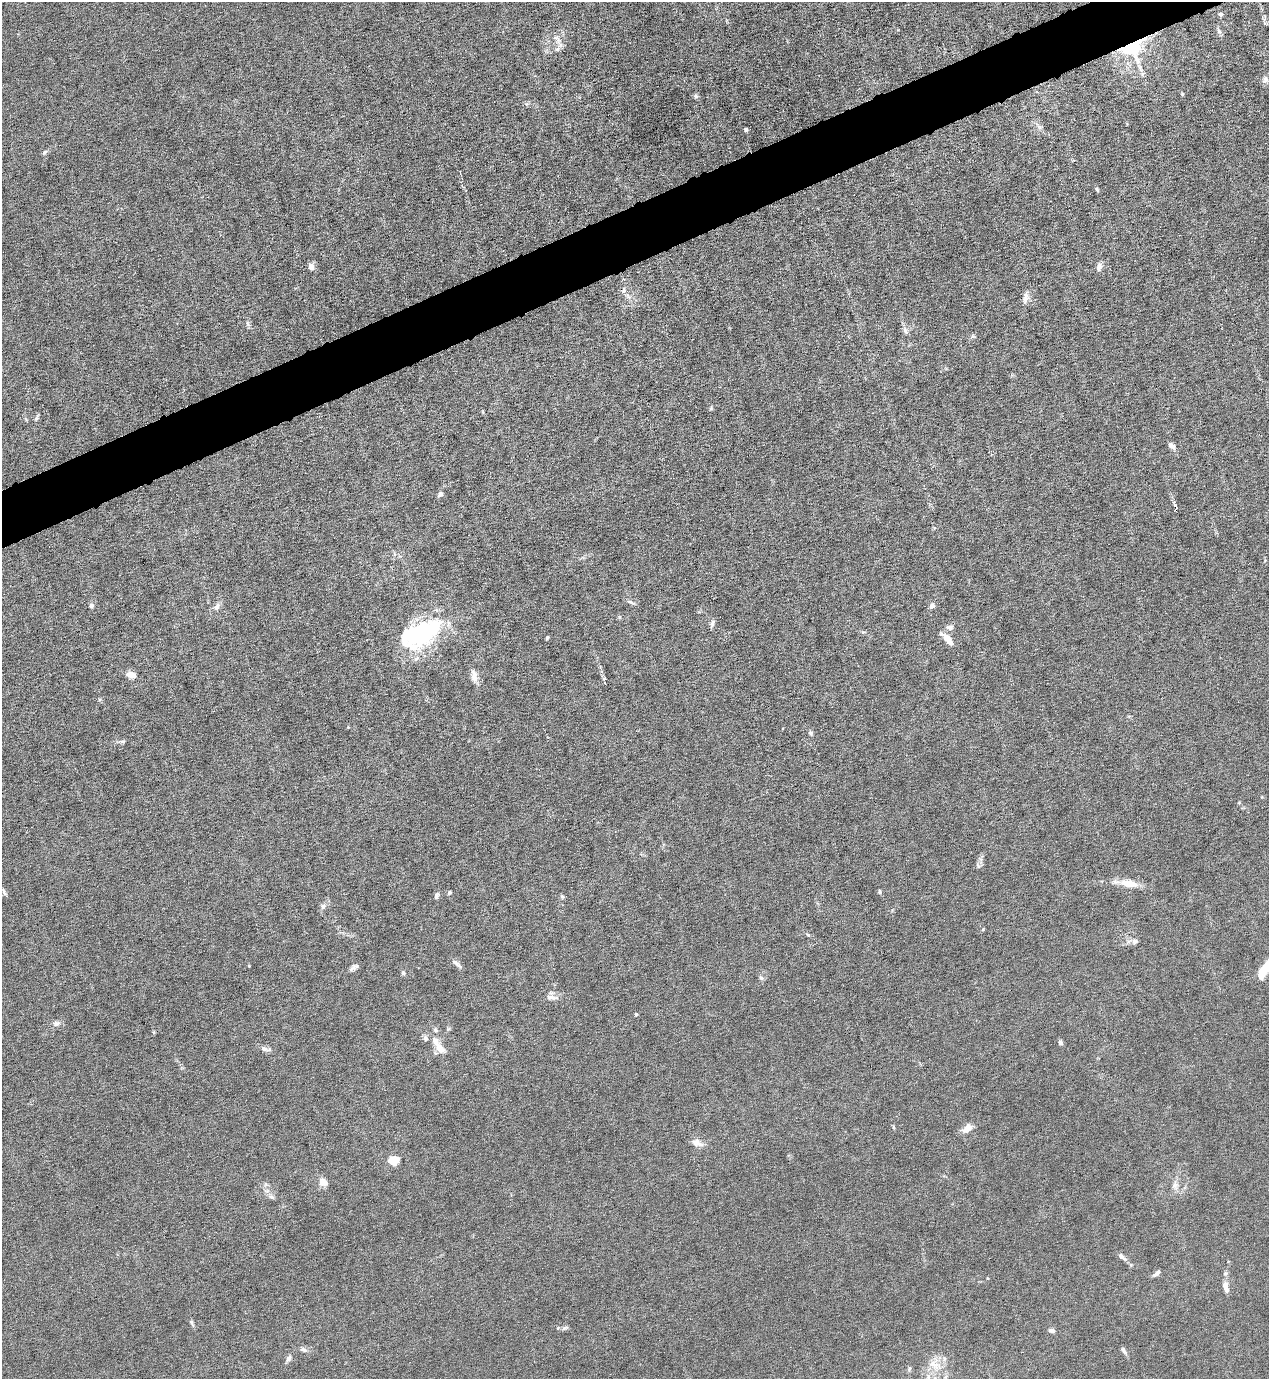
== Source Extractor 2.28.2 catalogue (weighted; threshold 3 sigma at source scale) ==
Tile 10 of 4 x 4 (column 2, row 3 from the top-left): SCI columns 1544-2810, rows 1377-2753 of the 5490 x 5506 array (HDU 1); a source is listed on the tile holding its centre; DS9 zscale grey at full resolution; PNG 1271 x 1381 px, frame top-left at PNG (2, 2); no overlay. Shown black and unused: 4% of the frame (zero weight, under 6 of 12 exposures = <1% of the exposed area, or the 3 px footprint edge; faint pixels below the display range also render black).
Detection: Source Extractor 2.28.2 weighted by HDU 2 'WHT'; one run over the whole footprint, this tile lists its part. Background 0.017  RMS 0.0031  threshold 0.0129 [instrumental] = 3 sigma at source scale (4.09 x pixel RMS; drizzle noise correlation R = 1.36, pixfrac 0.8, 0.05/0.05 arcsec/px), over >= 5 px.
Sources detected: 87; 1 inside a brighter object's white glare — not listed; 5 inside a brighter listed object's ellipse — not listed separately; the other 81 listed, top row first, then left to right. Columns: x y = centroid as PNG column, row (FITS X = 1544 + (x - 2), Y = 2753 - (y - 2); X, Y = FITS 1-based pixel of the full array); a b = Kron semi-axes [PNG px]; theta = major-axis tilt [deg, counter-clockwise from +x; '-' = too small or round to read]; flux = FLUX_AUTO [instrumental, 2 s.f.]
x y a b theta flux
1220 14 5 4 - 0.78
1219 31 7 6 - 0.73
1132 46 12 11 - 58
557 49 6 6 - 0.7
1140 68 15 5 -62 1.4
1265 80 10 8 57 1.3
1182 94 5 3 - 0.28
696 96 6 6 - 0.62
1039 127 8 4 -53 0.79
746 129 4 4 - 0.48
45 152 9 4 36 0.52
1097 190 6 4 -62 0.47
311 267 7 6 - 1.7
1099 267 10 7 68 1.2
624 290 8 6 70 0.91
1026 297 15 8 85 1.7
248 324 8 4 -54 0.55
905 330 11 5 -74 1.1
973 336 6 5 - 0.48
711 408 7 3 78 0.36
36 418 7 6 - 0.6
1171 446 9 6 -40 1.4
440 494 8 5 38 0.78
1176 508 6 3 -87 4.6
630 602 11 4 -24 0.77
91 606 5 5 - 0.72
217 606 11 7 55 1.3
932 606 8 6 63 0.98
712 623 11 5 74 0.86
950 627 11 6 3 0.98
421 633 43 29 12 30
547 638 4 3 - 0.4
948 639 15 6 -53 3.4
131 675 10 7 -23 2.5
474 676 17 8 -80 2.1
605 683 3 3 - 2.3
810 733 6 5 - 0.63
123 742 6 5 - 0.48
1129 884 24 10 -11 4.5
4 892 11 4 -65 0.59
450 892 5 4 - 0.47
879 892 6 4 86 0.41
436 896 9 5 68 0.75
562 897 7 4 -63 0.49
323 906 7 6 - 0.96
808 935 6 3 -19 0.36
1135 941 9 7 22 0.98
456 963 16 4 -40 1
249 966 4 3 - 0.23
353 967 13 5 37 1
403 973 6 5 - 0.57
1261 973 14 9 71 4.1
761 978 7 5 -43 0.59
552 997 20 6 -2 1.5
636 1014 4 3 - 0.44
56 1023 11 7 18 1.2
435 1030 8 5 -43 0.6
153 1032 6 4 -90 0.33
425 1038 7 6 - 0.91
1060 1043 6 5 - 0.76
439 1048 12 8 -51 3.4
265 1049 15 6 -10 1.3
967 1128 14 8 38 2.5
696 1143 14 9 -15 2
393 1161 7 6 - 8.5
323 1182 10 8 -37 2.7
1175 1186 12 8 88 1.7
271 1197 9 5 -26 0.82
1122 1257 14 6 -37 1.2
1156 1274 10 5 42 0.99
987 1278 5 3 - 0.2
1226 1289 10 6 -60 1.2
192 1323 12 4 -63 0.66
565 1328 10 5 19 0.64
1051 1330 8 5 -7 0.84
303 1350 11 6 -21 1
1124 1351 10 5 -55 0.87
288 1358 11 5 59 0.91
934 1365 19 9 -42 3.6
909 1369 6 4 72 0.46
928 1376 8 6 71 1.1
Overlapping masked pixels (flux is a lower limit): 2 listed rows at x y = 1132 46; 1176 508
Unlisted compact peaks at least as high as the median listed source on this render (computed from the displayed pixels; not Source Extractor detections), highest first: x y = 983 929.